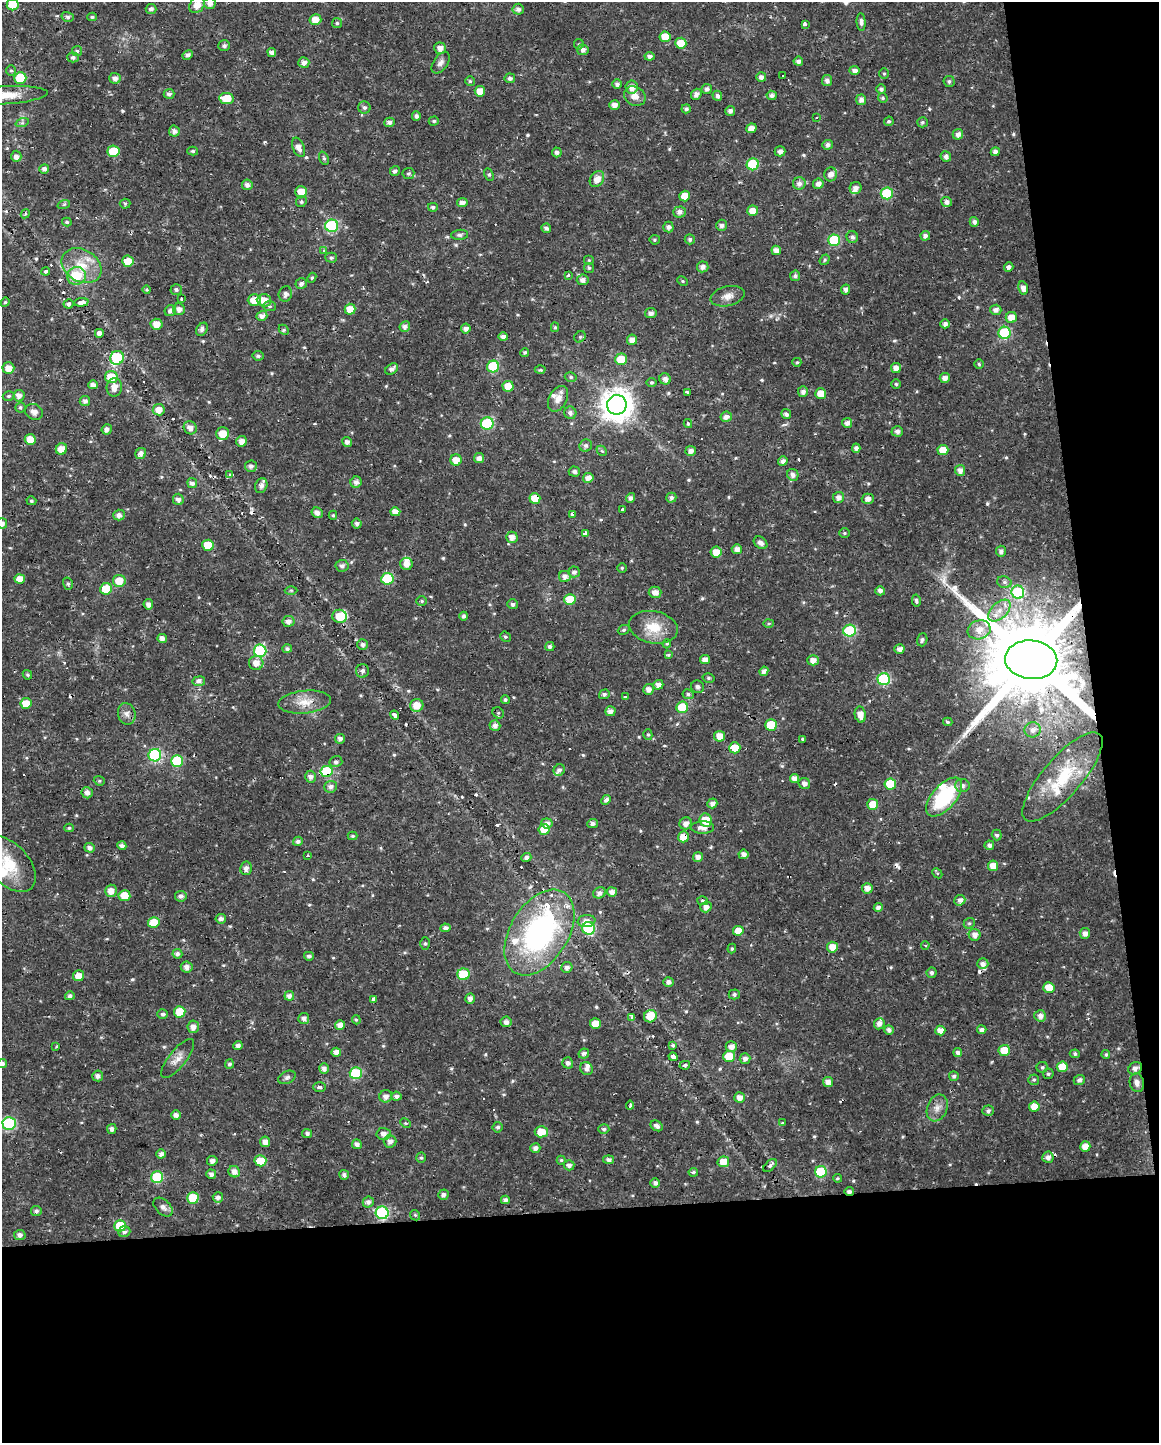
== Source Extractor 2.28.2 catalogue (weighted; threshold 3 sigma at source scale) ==
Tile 12 of 4 x 3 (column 4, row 3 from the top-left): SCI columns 3471-4627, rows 9-1449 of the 4627 x 4382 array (HDU 1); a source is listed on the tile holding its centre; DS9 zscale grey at full resolution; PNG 1161 x 1445 px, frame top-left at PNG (2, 2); each listed source drawn as its Kron ellipse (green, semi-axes under 4 px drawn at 4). Shown black and unused: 22% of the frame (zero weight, under 2 of 3 exposures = <1% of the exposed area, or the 3 px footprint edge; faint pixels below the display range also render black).
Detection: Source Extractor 2.28.2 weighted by HDU 2 'WHT'; one run over the whole footprint, this tile lists its part. Background 0.0217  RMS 0.0028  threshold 0.0124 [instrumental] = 3 sigma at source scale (4.5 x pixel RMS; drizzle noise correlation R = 1.50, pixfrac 1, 0.0396/0.0396 arcsec/px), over >= 5 px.
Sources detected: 607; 1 inside a brighter object's white glare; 24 cosmic-ray / hot-pixel residue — neither listed nor drawn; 14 inside a brighter listed object's ellipse — not listed separately; of the other 568, all 500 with FLUX_AUTO >= 0.36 (the completeness limit of this list) listed and drawn (68 fainter detections not listed), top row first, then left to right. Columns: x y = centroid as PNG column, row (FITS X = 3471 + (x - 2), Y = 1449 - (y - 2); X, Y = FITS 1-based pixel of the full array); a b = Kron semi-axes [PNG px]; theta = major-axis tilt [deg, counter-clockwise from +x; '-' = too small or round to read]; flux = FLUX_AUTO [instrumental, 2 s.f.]
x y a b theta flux
210 3 6 5 - 1.3
13 5 6 5 - 4.9
197 5 9 6 51 2.7
151 9 5 5 - 0.93
518 9 5 5 - 1
68 17 6 5 - 0.54
92 17 5 4 - 0.45
315 19 6 5 - 2.8
861 22 9 4 -86 0.95
337 23 5 5 - 0.43
805 25 3 3 - 12
665 37 5 5 - 4.7
681 43 5 5 - 4.2
579 44 5 5 - 0.38
224 46 6 5 - 0.62
440 48 6 5 - 1.6
583 50 5 5 - 1.2
77 51 5 5 - 0.46
272 52 4 4 - 1.1
188 55 5 4 - 0.85
649 56 5 4 - 0.93
73 57 5 5 - 0.71
798 61 5 4 - 0.97
304 63 5 5 - 1.4
441 63 12 7 55 1.2
11 70 5 5 - 0.43
854 70 5 4 - 1.2
884 74 5 5 - 0.42
783 75 3 3 - 0.43
761 77 5 5 - 1.1
20 78 6 6 - 11
115 78 5 5 - 1.2
510 78 5 5 - 0.84
470 81 5 4 - 0.44
827 81 5 5 - 1.1
949 81 5 5 - 0.57
617 84 5 5 - 0.94
632 87 6 6 - 2.2
707 89 5 5 - 1
881 89 4 4 - 0.76
480 91 5 5 - 3.4
169 94 5 5 - 0.95
696 94 6 5 - 1.2
5 95 42 9 3 5.4
772 95 5 5 - 1.1
635 96 11 9 -32 2.1
717 96 5 4 - 0.83
883 98 5 4 - 0.48
226 99 7 5 -10 6.9
861 100 5 5 - 1.2
614 105 5 4 - 1.5
364 107 6 6 - 0.69
686 109 4 4 - 0.69
730 111 5 5 - 1.1
416 116 4 4 - 0.86
817 118 3 3 - 0.62
434 121 5 4 - 0.44
889 121 5 4 - 0.57
390 122 5 5 - 0.99
922 122 5 5 - 0.55
22 123 7 4 18 0.48
751 128 5 4 - 1.9
174 131 5 5 - 1.2
958 134 5 5 - 1.3
828 145 5 5 - 0.98
298 147 10 5 -67 1.6
113 151 6 5 - 7.9
193 151 5 4 - 0.47
780 151 5 5 - 1.3
557 152 5 4 - 0.94
995 152 4 4 - 1.2
16 156 6 5 - 1.2
946 156 5 5 - 1.2
324 158 7 4 -69 0.49
753 164 6 6 - 16
44 169 5 4 - 1
395 171 5 4 - 0.8
408 173 6 5 - 0.55
831 174 7 6 - 1.7
489 175 6 4 -63 0.44
597 179 9 6 56 2.7
799 183 6 6 - 1.2
818 184 5 5 - 1.3
247 185 5 5 - 1.2
856 188 6 6 - 1.3
301 192 6 5 - 3.2
887 193 6 6 - 16
685 196 5 5 - 3.7
301 202 5 5 - 0.52
947 202 5 5 - 1.3
462 203 5 4 - 1.4
64 204 6 4 19 0.4
125 204 5 5 - 0.39
433 207 5 4 - 0.67
753 211 5 5 - 3.3
679 212 6 5 - 1.3
25 214 5 4 - 0.37
67 222 5 3 - 0.45
974 222 5 4 - 1
722 225 5 5 - 1
332 226 6 6 - 26
668 227 5 5 - 1.1
546 228 5 4 - 0.96
459 235 8 5 6 0.66
925 236 5 4 - 0.99
852 237 6 5 - 0.96
690 239 5 5 - 0.57
655 240 5 4 - 0.45
834 240 6 6 - 18
323 250 4 4 - 1.2
776 250 5 4 - 1.9
331 258 6 5 - 0.61
589 260 5 5 - 0.36
825 260 6 4 55 0.46
128 261 6 5 - 4.1
82 266 21 16 -31 7.1
703 267 6 5 - 1.3
1009 267 5 4 - 1
589 268 5 5 - 0.53
46 271 4 4 - 0.49
568 275 3 3 - 0.91
76 276 9 9 - 7.9
795 276 5 5 - 0.68
312 278 5 4 - 0.37
583 280 6 5 - 1.4
683 281 5 4 - 0.43
301 284 6 5 - 0.88
1023 288 7 5 -78 1.5
147 289 4 4 - 0.39
176 289 5 5 - 0.62
846 289 5 4 - 1
285 294 8 6 75 1
728 296 17 9 14 2.1
181 299 3 3 - 1.2
254 300 6 6 - 3.7
264 300 7 6 - 2.4
5 302 5 4 - 0.38
81 302 7 4 6 1
68 304 5 4 - 0.6
270 306 6 5 - 0.48
179 309 6 6 - 1.3
350 309 5 5 - 3.2
996 310 5 5 - 1.3
170 311 6 5 - 1
651 313 5 5 - 1.2
262 316 5 5 - 1.4
1011 317 5 5 - 2.9
157 324 6 5 - 2.6
945 324 4 4 - 1.2
405 326 5 5 - 1.1
555 327 5 4 - 0.44
202 329 7 5 58 0.81
466 329 5 5 - 1.3
284 330 6 4 -46 0.41
99 333 4 4 - 1.4
1005 333 6 6 - 20
503 337 5 4 - 1.3
580 337 6 5 - 0.49
632 340 5 5 - 2
525 353 4 4 - 0.48
258 356 6 4 -10 0.61
117 358 7 6 - 22
621 359 6 5 - 5.1
797 362 4 4 - 0.37
979 364 5 5 - 0.41
493 367 6 6 - 15
8 368 6 5 - 2.2
896 368 5 5 - 1.8
392 369 7 5 34 1
540 370 5 3 - 0.4
111 377 6 6 - 6.2
571 377 6 5 - 0.51
945 378 5 5 - 1.5
665 379 6 5 - 1.1
651 382 5 4 - 0.46
896 384 5 5 - 0.41
93 385 5 4 - 1.5
508 386 5 5 - 3.5
114 387 9 7 81 2.3
803 392 5 5 - 1.2
687 393 3 3 - 0.87
821 393 5 5 - 4.1
9 396 6 4 16 0.48
19 396 6 5 - 1.4
558 399 14 9 62 2.3
85 401 5 5 - 1.1
617 405 10 9 - 450
20 407 5 5 - 0.48
159 410 6 5 - 2.9
34 412 9 7 -28 1.5
570 413 6 6 - 0.99
786 414 5 5 - 0.99
726 417 6 5 - 1.2
487 423 6 6 - 22
847 423 5 5 - 1.2
688 424 4 3 - 0.41
190 428 7 6 - 1.6
107 429 5 5 - 1.2
897 431 6 5 - 1.1
223 434 6 6 - 3.6
30 439 5 5 - 3.6
242 441 5 5 - 1.8
347 442 5 4 - 1.1
586 446 6 6 - 0.74
856 448 4 4 - 1
61 449 6 5 - 2.9
943 450 5 5 - 4.6
602 451 6 4 -43 0.46
691 451 5 5 - 1.4
141 453 6 5 - 1.3
479 458 5 5 - 1.3
456 460 5 5 - 3
783 461 5 4 - 1.2
251 466 6 5 - 1.1
960 470 5 5 - 1.5
574 471 6 5 - 0.88
230 475 3 3 - 7.9
793 475 6 5 - 1.2
588 478 5 5 - 2
356 482 6 5 - 1.2
192 483 5 5 - 1.3
261 486 8 6 68 1.4
839 497 5 5 - 1.6
535 498 5 5 - 4.3
631 498 5 4 - 0.94
671 498 5 5 - 0.84
178 499 6 5 - 1.2
868 499 6 5 - 1.3
31 501 5 4 - 0.47
623 509 3 3 - 3.1
395 512 5 4 - 2.2
317 513 6 5 - 1.3
572 514 3 3 - 3.9
119 515 5 5 - 1.2
333 515 4 4 - 0.38
2 523 5 5 - 1.4
357 523 5 5 - 0.83
585 533 4 3 - 1.5
844 533 5 4 - 0.36
512 537 6 5 - 1.8
761 543 7 5 -39 1.1
208 545 6 5 - 6.7
737 549 5 5 - 1.5
1001 551 5 5 - 0.93
716 552 5 5 - 3
406 564 6 6 - 1.9
342 566 6 6 - 0.9
622 568 4 4 - 0.37
574 572 5 5 - 0.82
565 576 6 5 - 1.4
20 579 5 5 - 2.6
387 579 6 6 - 13
119 581 6 6 - 4
1004 582 7 5 -16 0.73
68 584 6 5 - 0.52
106 589 6 5 - 6.2
291 590 6 4 0 0.38
880 591 5 4 - 1.1
655 592 6 5 - 1.7
1018 592 6 6 - 20
570 599 5 5 - 5.9
916 600 6 4 -79 0.55
422 601 5 5 - 0.43
148 604 5 4 - 1.2
513 604 5 5 - 0.76
999 611 13 8 43 2.8
340 616 7 6 - 5.5
464 616 4 4 - 0.81
288 621 6 5 - 1.3
769 623 5 3 - 0.36
653 627 24 16 -11 6.6
624 630 6 4 22 0.47
979 630 11 9 19 3
850 631 6 6 - 20
505 637 5 4 - 0.43
162 638 5 4 - 1.4
922 640 7 5 71 0.63
667 644 5 4 - 0.38
363 645 5 5 - 0.85
550 646 4 4 - 0.67
287 649 5 4 - 0.69
899 649 5 4 - 1.4
260 651 6 6 - 26
668 655 4 3 - 0.37
705 660 5 4 - 1.9
813 660 5 5 - 1.8
1031 660 26 19 -6 5900
256 663 7 7 - 2.3
362 671 7 6 - 1
764 671 5 4 - 1.4
27 675 5 4 - 0.39
709 678 6 4 -14 0.47
884 679 6 6 - 24
199 681 6 5 - 1.1
658 685 5 4 - 1.4
697 687 6 6 - 1.1
648 689 5 5 - 1.4
604 694 5 4 - 0.81
688 694 5 5 - 0.67
626 697 4 4 - 1.6
505 700 4 4 - 0.55
305 702 26 11 6 4.3
26 703 5 5 - 3.8
417 705 6 6 - 3.2
682 707 6 5 - 8.4
610 711 5 5 - 1.5
498 713 6 5 - 0.44
127 714 11 8 -75 1.4
395 715 5 3 - 1.1
860 715 8 5 -78 2.3
948 722 5 3 - 0.41
771 725 6 5 - 10
495 726 5 5 - 1.3
1033 730 8 7 - 1.6
648 735 5 4 - 0.42
719 736 5 5 - 3
340 739 5 5 - 0.97
802 739 3 3 - 0.46
735 748 6 5 - 5.8
155 755 6 6 - 29
177 761 6 6 - 14
336 762 6 5 - 0.77
559 770 6 5 - 0.87
327 771 6 5 - 18
310 777 6 5 - 1.3
1062 777 56 19 49 15
795 779 5 4 - 1.9
99 781 6 4 -20 0.4
804 784 6 5 - 1.1
890 784 6 5 - 10
962 786 7 6 - 1.1
331 787 6 6 - 1.1
87 793 6 5 - 1.3
944 797 23 12 49 21
606 800 5 4 - 1.1
712 803 5 4 - 1.2
873 804 5 5 - 4.2
706 820 7 6 - 5.2
547 823 6 5 - 1.2
686 823 6 6 - 1.6
592 824 5 4 - 1
69 828 5 4 - 0.4
703 828 11 6 -1 2.1
544 829 5 5 - 5
997 835 5 5 - 0.88
353 836 5 4 - 0.36
683 837 5 5 - 3.9
298 841 5 4 - 0.87
989 845 5 5 - 0.9
122 846 4 4 - 1.1
90 848 5 4 - 1.1
743 854 5 4 - 1.2
308 856 3 3 - 0.92
526 857 5 4 - 0.74
698 857 5 5 - 1.4
9 864 33 20 -47 10
993 866 5 5 - 2.8
246 868 7 6 - 1.2
937 873 5 4 - 0.38
867 888 5 5 - 1.9
111 891 6 6 - 2.2
612 892 5 4 - 1.4
600 893 6 5 - 1
124 896 6 5 - 4.3
181 896 6 5 - 1
960 900 5 5 - 1.2
703 901 5 4 - 0.5
706 907 6 5 - 1.5
878 907 5 4 - 1
221 919 5 4 - 1.1
586 921 9 6 7 1.6
154 922 6 5 - 5.1
969 923 6 5 - 0.47
445 928 5 4 - 1
589 928 6 6 - 22
738 931 5 5 - 3.7
539 933 47 29 58 60
1085 933 5 5 - 1.5
975 935 6 6 - 1.6
425 943 6 5 - 0.49
925 945 4 4 - 0.43
832 947 5 5 - 2.9
732 949 5 4 - 0.39
177 954 5 5 - 0.9
309 956 5 4 - 0.72
983 964 5 5 - 1.2
187 967 6 5 - 1.5
567 967 6 5 - 1
932 973 5 5 - 0.7
463 974 6 6 - 12
78 976 5 5 - 2.4
668 982 5 5 - 1
1049 987 6 5 - 3.8
734 994 5 5 - 0.65
70 996 5 4 - 0.7
289 996 5 4 - 1.2
373 999 3 3 - 5.6
470 999 5 5 - 1.3
180 1012 5 5 - 6.7
163 1014 5 5 - 0.62
650 1016 6 6 - 5.1
1040 1016 6 5 - 1.6
631 1017 3 3 - 3.4
304 1018 5 5 - 1
356 1020 5 4 - 0.37
506 1022 5 5 - 1.2
595 1024 5 5 - 4.3
879 1024 6 5 - 1.4
340 1025 5 4 - 1.7
193 1027 6 6 - 1.7
889 1030 5 4 - 1
940 1030 5 5 - 2.1
982 1030 4 4 - 1.1
238 1045 4 4 - 1.1
673 1045 4 3 - 0.5
56 1046 4 3 - 0.39
731 1047 5 5 - 1.7
1004 1051 5 5 - 6.2
336 1052 4 4 - 1.7
958 1052 4 4 - 1
584 1054 5 5 - 1
1075 1054 5 4 - 0.61
1106 1054 4 4 - 0.54
729 1056 6 5 - 5.1
673 1057 4 4 - 0.86
178 1058 24 8 52 2.4
745 1059 5 5 - 1.1
568 1063 5 5 - 1.1
2 1064 5 4 - 1
229 1064 5 4 - 0.59
685 1065 5 3 - 0.51
1042 1067 5 5 - 0.57
1062 1067 5 5 - 5.2
324 1068 5 5 - 1.3
1135 1068 7 6 - 1.6
586 1069 6 6 - 0.99
356 1073 6 6 - 16
1048 1074 5 5 - 0.57
98 1076 5 5 - 1.1
954 1076 5 5 - 0.81
287 1077 9 6 25 0.83
1034 1080 5 5 - 0.48
1079 1080 6 5 - 1
828 1082 5 5 - 1.5
1137 1083 9 7 -80 1.4
320 1087 6 5 - 0.61
386 1096 6 6 - 1.5
397 1096 5 4 - 0.96
740 1097 5 5 - 1.9
630 1105 4 3 - 1.1
1034 1107 5 5 - 3.6
937 1108 14 10 69 2.3
988 1111 6 5 - 0.78
176 1115 5 5 - 1.1
9 1123 6 6 - 28
406 1123 6 4 -27 0.5
783 1123 3 3 - 0.71
657 1126 6 5 - 0.97
498 1127 5 5 - 0.65
112 1129 5 4 - 1.1
604 1129 5 5 - 0.66
541 1132 6 5 - 4.5
307 1133 5 4 - 0.64
383 1134 7 6 - 1.3
390 1141 6 6 - 1.3
265 1142 5 5 - 1.6
357 1144 5 4 - 1.1
1085 1146 5 5 - 2.9
535 1148 5 5 - 1.3
161 1154 4 4 - 1.1
1048 1157 6 5 - 1.3
421 1158 5 4 - 0.43
561 1160 4 4 - 0.38
609 1160 5 4 - 0.98
212 1161 5 4 - 1.2
260 1161 6 5 - 5.1
723 1162 6 5 - 3.8
569 1165 5 5 - 0.9
770 1166 8 4 43 0.69
234 1172 6 5 - 1.8
693 1172 4 3 - 0.56
821 1172 6 6 - 18
211 1174 5 4 - 1.2
344 1175 5 5 - 0.89
157 1177 6 6 - 17
837 1178 4 3 - 0.4
655 1183 5 5 - 1
849 1191 5 3 - 1
443 1195 5 5 - 0.9
218 1197 5 5 - 1.1
193 1198 5 5 - 7.9
505 1200 4 4 - 0.99
368 1202 5 5 - 1
163 1207 11 7 -44 1.2
36 1211 5 5 - 0.79
382 1213 6 6 - 32
415 1215 5 4 - 0.47
120 1226 6 5 - 8.2
124 1232 6 5 - 0.85
20 1235 5 5 - 1.2
Overlapping masked pixels (flux is a lower limit): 7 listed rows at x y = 632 340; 535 498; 1031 660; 327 771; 683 837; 1135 1068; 849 1191
Isophote crosses this tile's border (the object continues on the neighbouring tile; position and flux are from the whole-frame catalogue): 6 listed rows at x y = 210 3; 13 5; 5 95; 2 523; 9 864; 2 1064